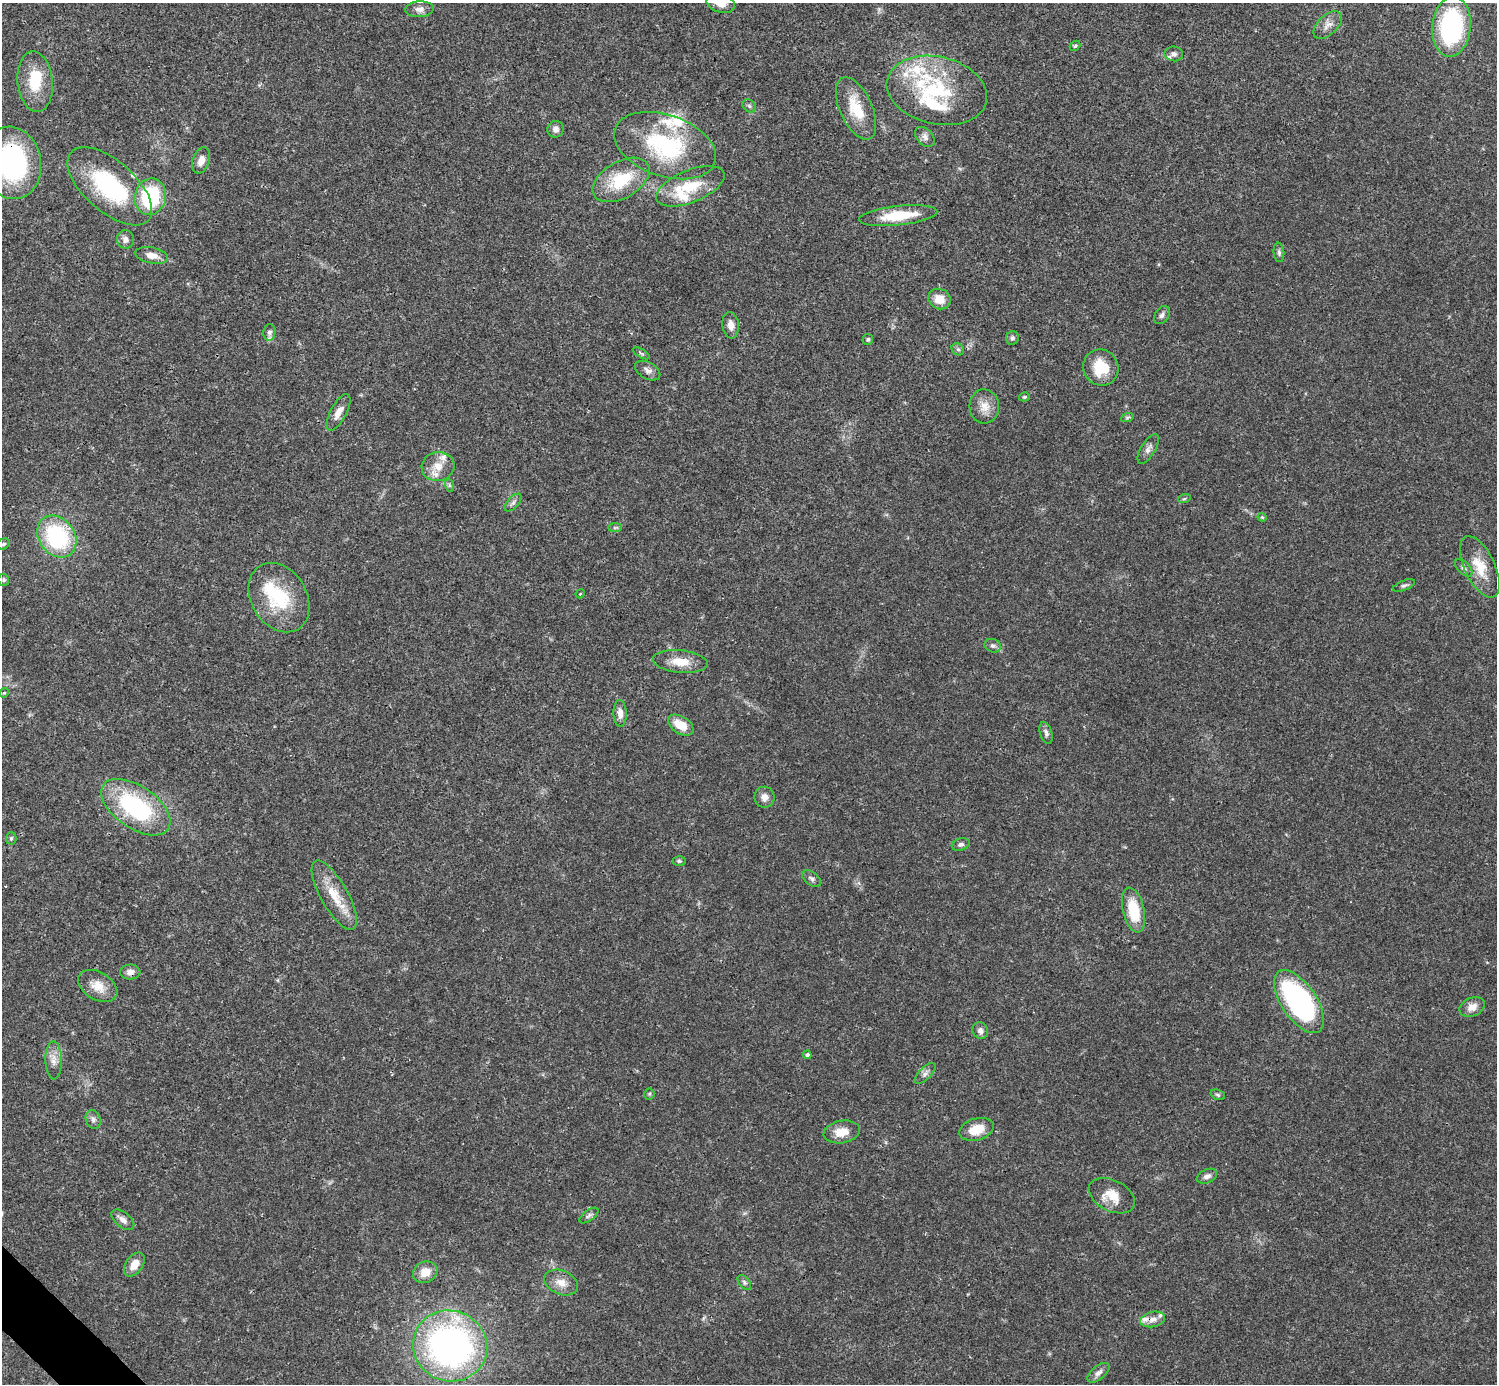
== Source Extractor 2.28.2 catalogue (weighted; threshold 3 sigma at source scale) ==
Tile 7 of 4 x 4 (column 3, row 2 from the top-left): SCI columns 2990-4484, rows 2920-4301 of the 5981 x 5981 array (HDU 1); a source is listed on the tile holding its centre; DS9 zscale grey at full resolution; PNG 1499 x 1386 px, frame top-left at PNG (2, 3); each listed source drawn as its Kron ellipse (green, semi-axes under 4 px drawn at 4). Shown black and unused: <1% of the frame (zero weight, under 3 of 4 exposures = <1% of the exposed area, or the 3 px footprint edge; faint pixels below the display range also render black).
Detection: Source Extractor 2.28.2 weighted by HDU 2 'WHT'; one run over the whole footprint, this tile lists its part. Background 0.0208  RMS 0.0022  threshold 0.0101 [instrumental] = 3 sigma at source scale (4.5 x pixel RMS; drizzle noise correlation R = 1.50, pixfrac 1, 0.05/0.05 arcsec/px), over >= 5 px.
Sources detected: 106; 16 inside a brighter listed object's ellipse — not listed separately; the other 90 listed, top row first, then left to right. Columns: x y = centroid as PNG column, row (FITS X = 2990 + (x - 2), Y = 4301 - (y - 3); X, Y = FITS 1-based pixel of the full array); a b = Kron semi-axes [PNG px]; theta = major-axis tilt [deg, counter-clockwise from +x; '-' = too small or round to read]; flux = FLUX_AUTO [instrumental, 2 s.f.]
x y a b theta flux
721 3 14 9 -15 2
420 9 14 8 4 1.3
1328 25 17 9 43 1.8
1451 27 30 19 85 33
1075 46 6 4 41 0.33
1174 54 9 7 -7 0.86
35 82 30 17 -84 7.5
937 90 51 33 -13 20
749 106 7 5 -45 0.46
856 108 33 16 -66 7.1
556 129 8 8 - 1.1
925 137 11 8 -46 0.97
665 146 53 30 -19 24
201 160 13 8 71 1.8
12 163 36 29 -80 42
621 180 31 18 30 9.8
110 186 52 25 -41 22
690 186 36 16 22 8.1
150 197 18 15 77 16
898 216 39 9 6 8.2
125 239 9 8 - 1.1
1279 252 10 5 -84 0.55
152 255 16 8 -11 2
939 299 11 10 - 3.2
1162 315 10 6 56 0.77
731 325 13 8 -82 1.7
269 332 8 6 86 0.77
1012 338 7 6 - 0.51
868 339 5 5 - 0.42
958 349 7 5 -43 0.46
641 353 9 4 -30 0.43
1101 368 18 17 - 7
648 371 14 8 -29 1.1
1024 397 5 4 - 0.36
984 406 17 15 -86 2.8
338 412 20 8 62 2
1127 418 6 4 20 0.35
1148 449 17 7 58 1.2
438 466 16 14 13 3.1
449 485 7 4 -71 0.39
1184 499 6 4 19 0.31
513 502 11 5 47 0.72
1262 517 4 4 - 0.24
615 528 7 4 1 0.42
57 537 22 17 -53 23
3 544 6 5 - 0.51
1480 567 33 15 -65 5.6
1464 568 11 6 -46 0.81
4 580 6 5 - 0.37
1404 585 11 5 21 0.61
580 594 4 3 - 0.19
279 598 37 27 -59 14
993 646 8 6 -22 0.68
680 662 27 11 -5 3.9
4 693 5 4 - 0.26
620 713 13 6 -89 1.6
681 725 14 8 -32 4
1046 733 11 6 -73 0.79
765 797 10 10 - 1.5
136 807 39 21 -34 25
11 838 6 5 - 0.41
961 844 9 6 16 0.65
679 861 6 4 0 0.36
812 879 10 6 -39 0.69
334 895 39 13 -61 6.1
1133 910 23 10 -77 8.2
130 972 10 7 3 1.3
98 986 21 13 -31 3.6
1299 1001 36 17 -56 50
1472 1007 13 9 23 1.9
980 1031 8 7 - 1
807 1055 4 4 - 0.74
54 1060 19 8 -89 1.9
925 1073 13 6 45 0.88
649 1094 5 5 - 0.34
1218 1095 7 5 -20 0.44
93 1119 9 7 -72 0.87
976 1129 18 11 16 4.3
842 1132 18 11 10 3.4
1207 1176 11 6 23 1
1112 1196 25 15 -27 4.2
589 1216 11 5 36 0.64
123 1220 13 7 -39 1.3
134 1265 13 8 55 2.4
425 1272 12 10 23 3
744 1282 9 5 -53 0.55
561 1283 17 12 -23 2.6
1153 1319 12 7 11 1.5
450 1346 37 35 -21 86
1098 1373 13 7 39 1.1
Overlapping masked pixels (flux is a lower limit): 1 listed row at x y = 12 163
Isophote crosses this tile's border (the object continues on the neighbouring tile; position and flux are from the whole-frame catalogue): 3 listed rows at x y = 721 3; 12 163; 3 544